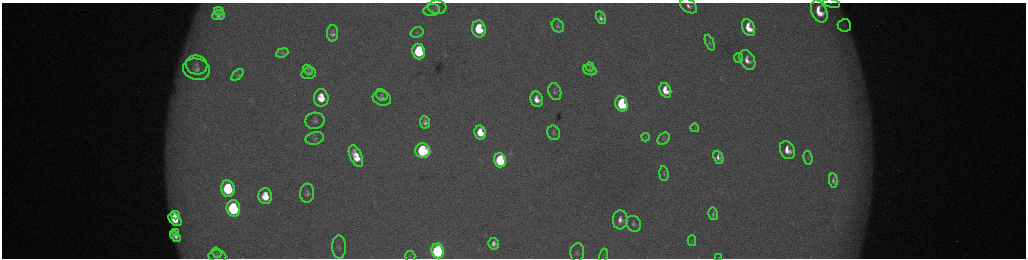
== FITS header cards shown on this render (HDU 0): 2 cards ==
NAXIS1  =                 2048 /fastest changing axis
NAXIS2  =                  512 /next to fastest changing axis

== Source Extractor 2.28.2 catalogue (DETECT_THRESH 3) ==
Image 2048 x 512 px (HDU 0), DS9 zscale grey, zoomed out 1/2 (1 PNG px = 2 x 2 image px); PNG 1028 x 260 px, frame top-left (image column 1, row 511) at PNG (2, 3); each listed source drawn as its Kron ellipse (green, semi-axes under 4 px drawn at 4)
Background 176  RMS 2.1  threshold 6.19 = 3 sigma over >= 5 px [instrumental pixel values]
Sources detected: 75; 5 cannot appear on this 1/2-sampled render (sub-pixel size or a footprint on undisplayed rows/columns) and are neither listed nor drawn; the other 70 listed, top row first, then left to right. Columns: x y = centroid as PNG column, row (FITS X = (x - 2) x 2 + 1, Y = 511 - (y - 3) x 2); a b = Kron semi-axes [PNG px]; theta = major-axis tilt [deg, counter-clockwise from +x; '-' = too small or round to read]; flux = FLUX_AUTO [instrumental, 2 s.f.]
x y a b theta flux
831 3 8 4 -12 1100
688 6 10 6 -37 2700
437 7 9 6 -3 1900
432 10 8 5 10 1400
219 11 5 4 - 1200
819 11 11 7 -66 12000
219 15 6 5 - 2500
601 18 7 4 -63 2400
844 25 6 6 - 1300
558 26 7 5 -57 1300
749 28 9 6 -66 11000
479 29 8 6 -81 24000
417 32 6 5 - 910
332 33 8 5 88 2200
710 43 8 4 -68 1000
419 51 8 6 -82 37000
282 53 6 3 20 720
738 58 5 3 - 440
747 60 10 7 -62 4800
197 65 11 9 -16 4000
590 67 4 3 - 490
196 69 13 10 -13 4900
308 70 6 4 -47 660
590 70 7 5 -22 1400
309 73 7 6 - 1600
237 75 7 3 43 600
665 90 7 5 -67 9300
555 92 9 6 -72 1400
382 95 6 5 - 1100
321 98 9 7 -86 11000
382 98 9 7 -17 2600
537 99 8 6 -73 5600
621 104 7 6 - 40000
315 121 9 8 - 2200
425 122 6 5 - 2300
695 128 4 3 - 370
480 132 7 5 -75 11000
554 133 7 6 - 1300
646 137 4 3 - 390
315 138 9 6 13 1700
663 139 7 5 49 940
787 150 9 7 -64 7200
423 151 7 7 - 59000
356 156 11 6 -66 10000
718 157 7 4 -69 2700
808 158 7 4 -77 860
500 160 7 6 - 50000
664 174 7 4 -85 870
833 180 7 4 -83 1700
228 189 8 7 - 36000
307 193 9 7 88 1900
265 196 8 6 -82 11000
233 208 8 7 - 61000
713 214 6 4 -78 1300
175 215 4 3 - 3300
175 219 7 5 -44 9800
620 220 9 7 86 3900
634 224 8 7 - 1600
175 232 3 3 - 1100
175 236 6 4 -48 3000
692 241 5 3 - 490
494 244 6 5 - 2800
339 247 11 7 -88 2000
438 251 7 6 - 130000
217 253 5 4 - 670
577 253 9 7 84 1800
603 255 7 3 72 550
217 256 9 6 -4 1300
410 256 5 5 - 540
719 257 4 3 - 330
At the frame edge (FLAGS 8, measured only in part): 4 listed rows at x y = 831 3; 688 6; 438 251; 719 257
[5 sub-pixel or undisplayed-footprint detections neither listed nor drawn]